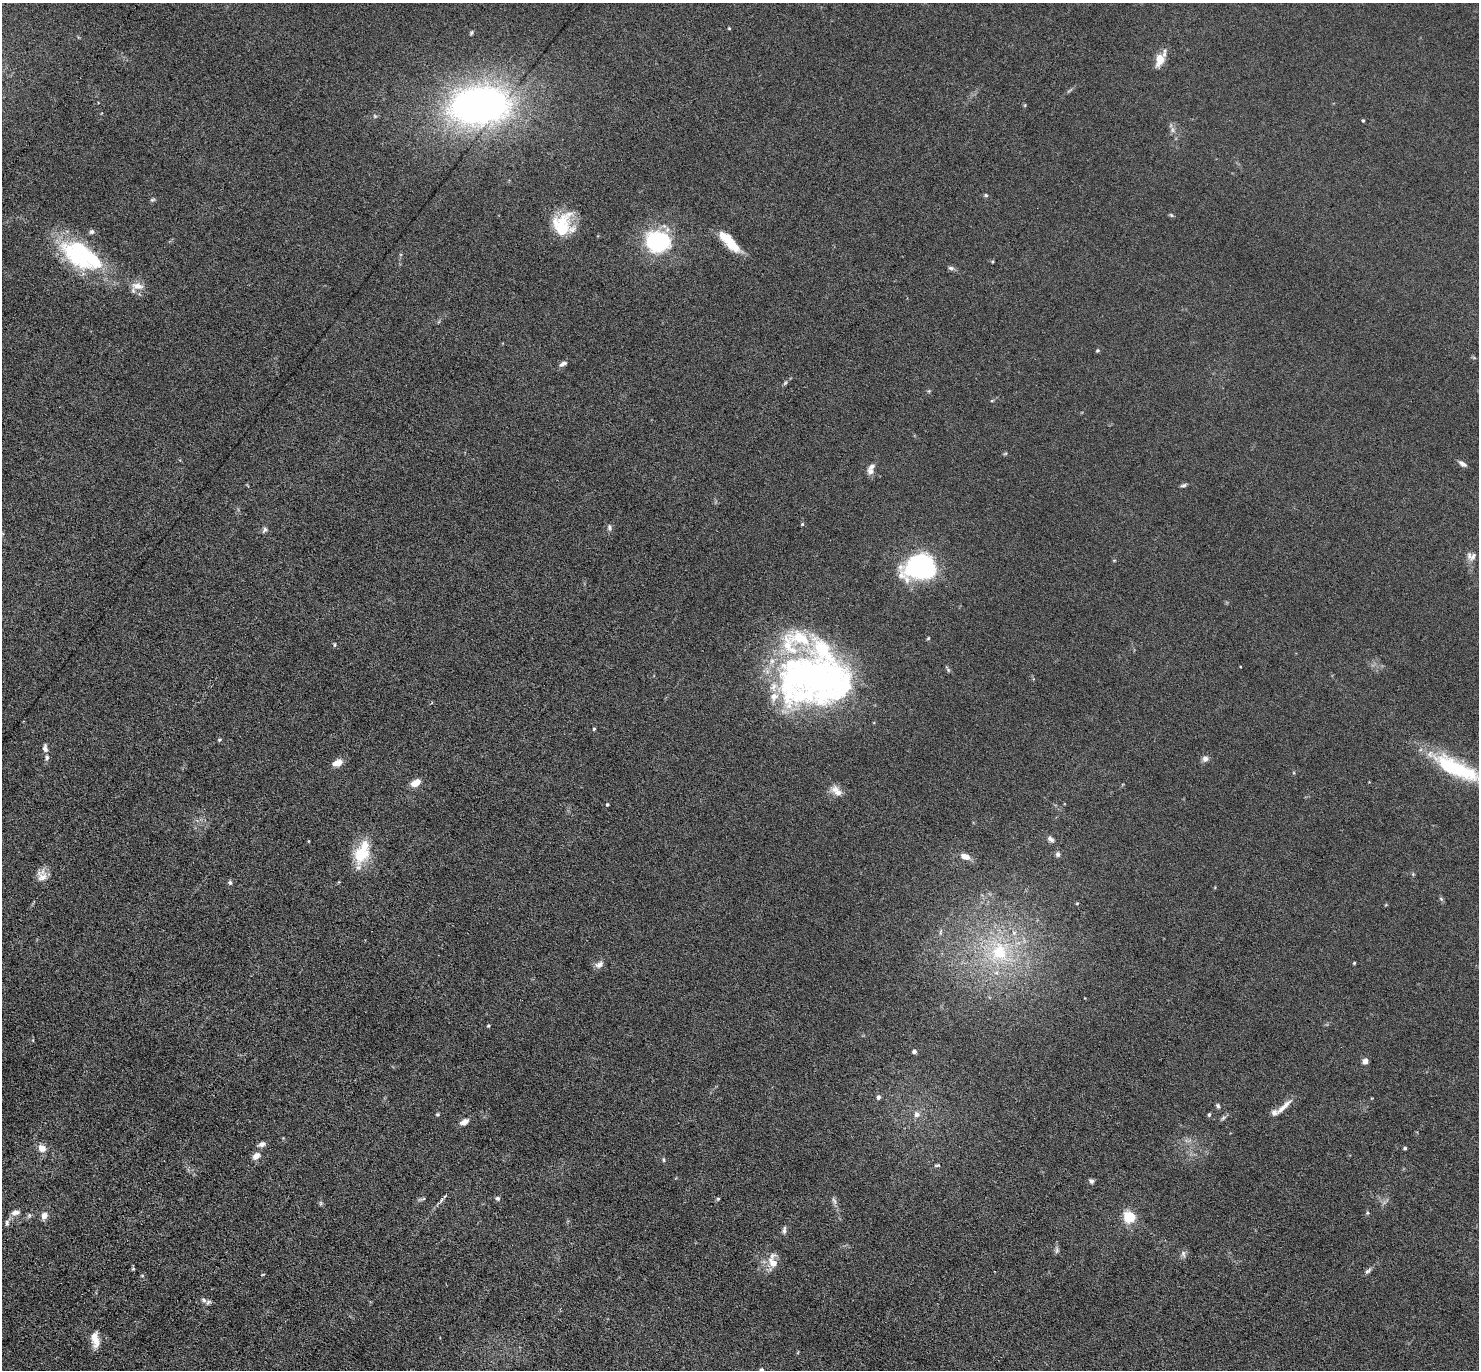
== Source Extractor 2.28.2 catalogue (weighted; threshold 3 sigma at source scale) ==
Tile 7 of 4 x 4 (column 3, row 2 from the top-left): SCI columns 2998-4474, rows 3183-4550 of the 6080 x 6070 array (HDU 1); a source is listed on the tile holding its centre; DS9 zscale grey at full resolution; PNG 1481 x 1372 px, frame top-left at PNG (2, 3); no overlay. Shown black and unused: <1% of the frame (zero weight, under 3 of 6 exposures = <1% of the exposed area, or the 3 px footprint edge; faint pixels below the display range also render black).
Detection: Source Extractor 2.28.2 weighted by HDU 2 'WHT'; one run over the whole footprint, this tile lists its part. Background 0.034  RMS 0.0039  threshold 0.0158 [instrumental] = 3 sigma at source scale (4.09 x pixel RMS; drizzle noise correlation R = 1.36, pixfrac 0.8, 0.05/0.05 arcsec/px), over >= 5 px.
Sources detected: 115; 4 inside a brighter object's white glare — not listed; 14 inside a brighter listed object's ellipse — not listed separately; the other 97 listed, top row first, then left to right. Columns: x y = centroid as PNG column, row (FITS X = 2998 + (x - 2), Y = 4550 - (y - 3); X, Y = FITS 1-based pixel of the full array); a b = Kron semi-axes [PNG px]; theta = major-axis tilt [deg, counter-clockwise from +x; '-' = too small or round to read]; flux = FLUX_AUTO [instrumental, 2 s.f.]
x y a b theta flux
729 28 4 4 - 0.31
1160 59 18 8 63 5
480 105 51 31 4 190
1025 105 5 3 - 0.33
375 116 6 5 - 0.57
1363 121 4 3 - 0.39
1172 130 7 4 -89 0.94
986 195 5 4 - 0.49
152 200 7 4 18 0.57
1171 215 7 4 -44 0.47
562 226 26 21 -85 17
92 232 6 6 - 0.96
658 241 27 23 -9 33
732 244 23 11 -46 7.8
77 257 58 21 -39 32
951 268 7 5 -3 0.92
137 286 17 9 -9 3.5
1097 350 5 4 - 0.49
563 364 11 5 26 1.3
785 383 6 4 45 0.54
929 391 5 4 - 0.37
992 400 5 3 - 0.35
1005 454 6 3 19 0.38
1462 464 10 5 -31 1.4
870 471 9 8 - 1.6
1183 485 9 4 12 0.71
802 524 5 3 - 0.38
609 527 8 6 -88 0.92
264 530 8 5 56 0.84
1469 555 13 8 -83 2.1
920 567 33 24 12 51
334 644 5 5 - 0.52
828 681 135 55 7 110
594 729 4 4 - 0.42
219 740 5 5 - 0.5
45 748 9 5 -80 1.4
47 757 6 6 - 0.98
1205 759 8 7 - 1.4
338 763 10 7 19 3.5
1458 768 49 20 -27 25
416 783 11 7 30 3.8
837 791 17 10 -44 3.3
607 804 3 3 - 0.45
1051 839 9 6 -35 1.3
1058 854 7 6 - 0.99
361 855 26 21 53 12
965 856 11 7 -18 2.7
42 876 16 12 -67 3.1
230 882 6 5 - 0.66
1441 899 6 4 -45 0.54
1077 903 4 4 - 0.32
941 932 8 4 81 0.66
1014 933 8 6 -89 1.3
999 952 22 19 -69 19
1354 963 4 3 - 0.36
599 964 12 8 26 1.7
488 1026 4 4 - 0.42
914 1051 4 4 - 1.2
1365 1061 7 6 - 1.8
878 1097 6 5 - 0.89
1218 1106 6 5 - 0.65
1281 1109 19 7 42 2.6
437 1114 4 4 - 0.5
917 1114 8 7 - 1.7
1209 1115 5 4 - 0.54
1223 1118 7 4 45 0.74
464 1122 9 6 27 2.3
262 1144 10 7 14 1.2
42 1148 11 9 -35 2.7
1405 1148 4 3 - 0.66
256 1156 11 7 37 2.2
663 1160 7 3 -89 0.46
937 1165 9 4 5 0.57
1091 1181 6 5 - 0.93
498 1198 6 6 - 0.78
423 1199 6 4 18 0.5
718 1199 5 4 - 0.45
441 1200 6 4 84 0.65
834 1201 13 5 -70 1.2
321 1203 6 4 89 0.53
15 1213 11 7 13 1.8
1367 1213 5 4 - 0.42
29 1215 7 5 70 0.79
44 1216 9 7 65 2.1
1129 1217 5 5 - 39
7 1223 9 5 84 0.88
784 1230 11 5 84 1
1057 1250 10 5 -86 0.92
1183 1254 10 6 -74 1.1
773 1263 16 12 -60 4.6
133 1269 6 4 0 0.4
1368 1271 10 5 29 0.95
263 1274 4 3 - 0.26
142 1275 5 3 - 0.36
204 1300 7 6 - 0.85
95 1339 18 9 -82 4.4
761 1370 5 4 - 0.67
Isophote crosses this tile's border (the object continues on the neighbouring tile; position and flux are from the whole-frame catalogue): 1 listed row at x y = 761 1370